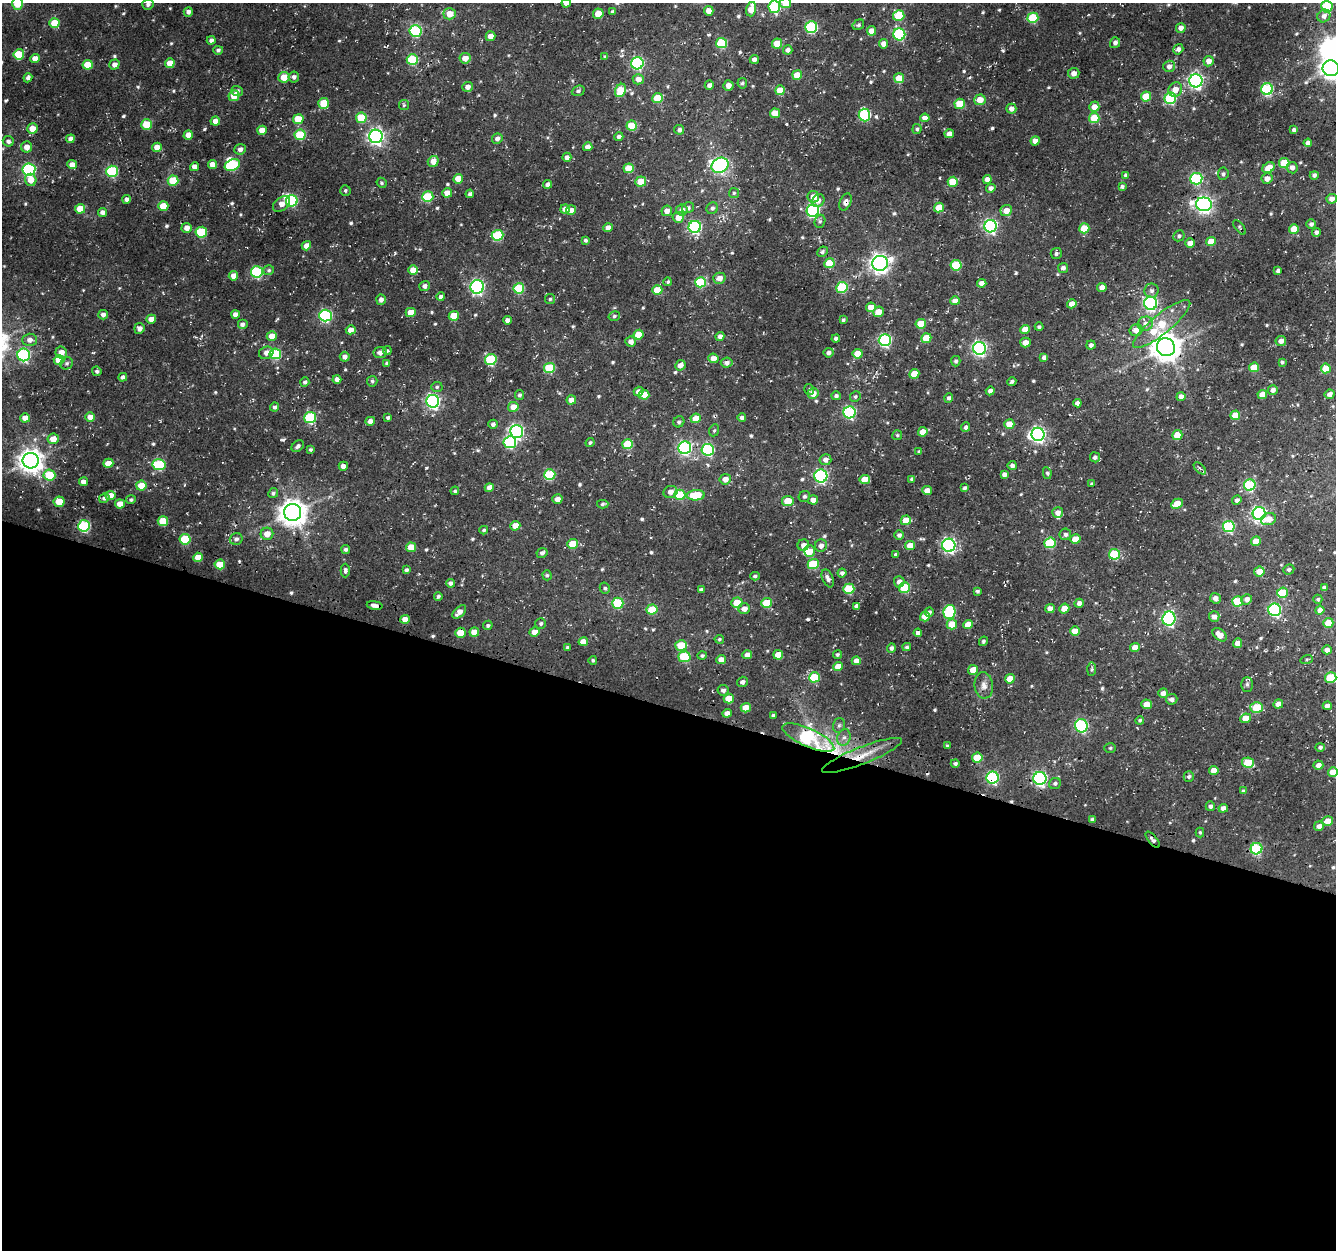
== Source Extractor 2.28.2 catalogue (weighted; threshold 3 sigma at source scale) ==
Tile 14 of 4 x 4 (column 2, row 4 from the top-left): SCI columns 1366-2699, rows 326-1573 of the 5393 x 5592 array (HDU 1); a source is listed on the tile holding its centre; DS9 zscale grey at full resolution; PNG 1338 x 1252 px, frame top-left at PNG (2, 3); each listed source drawn as its Kron ellipse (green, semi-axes under 4 px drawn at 4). Shown black and unused: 44% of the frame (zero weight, under 3 of 4 exposures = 4% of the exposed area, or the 3 px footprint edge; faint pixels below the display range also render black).
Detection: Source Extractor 2.28.2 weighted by HDU 2 'WHT'; one run over the whole footprint, this tile lists its part. Background 0.023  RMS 0.0041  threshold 0.0183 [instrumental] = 3 sigma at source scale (4.5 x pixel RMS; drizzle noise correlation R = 1.50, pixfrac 1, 0.0396/0.0396 arcsec/px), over >= 5 px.
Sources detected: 607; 4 inside a brighter object's white glare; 1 cosmic-ray / hot-pixel residue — neither listed nor drawn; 3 inside a brighter listed object's ellipse — not listed separately; of the other 599, all 500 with FLUX_AUTO >= 0.629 (the completeness limit of this list) listed and drawn (99 fainter detections not listed), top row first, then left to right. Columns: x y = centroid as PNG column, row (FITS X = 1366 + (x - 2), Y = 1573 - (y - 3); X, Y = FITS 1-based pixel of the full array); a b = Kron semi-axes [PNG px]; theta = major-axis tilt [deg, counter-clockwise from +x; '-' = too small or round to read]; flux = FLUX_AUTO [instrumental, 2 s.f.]
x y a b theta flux
18 3 6 5 - 11
566 3 4 4 - 1.5
786 3 5 5 - 8.8
148 4 6 5 - 1
774 7 6 6 - 23
1327 7 6 5 - 27
751 9 7 5 75 6.8
709 11 5 4 - 3.9
188 12 5 4 - 1.5
612 12 3 3 - 0.8
450 14 6 5 - 5.9
598 14 5 5 - 6.8
899 16 5 5 - 17
1324 16 7 6 - 2.4
1033 18 5 5 - 21
54 23 5 5 - 8.3
858 25 6 5 - 0.8
811 27 6 5 - 40
1181 28 5 4 - 2.2
416 31 6 6 - 41
871 31 5 4 - 4
899 34 6 6 - 41
490 36 5 4 - 2.9
211 40 4 4 - 1.5
721 43 5 5 - 20
1115 43 5 5 - 1.5
777 44 5 5 - 8.1
884 44 4 4 - 2.7
1178 49 5 5 - 1.4
218 50 5 4 - 0.92
788 50 5 4 - 1.6
19 54 5 5 - 14
605 57 4 3 - 0.74
465 58 5 5 - 3.4
35 59 4 4 - 3.8
412 59 5 5 - 24
754 59 4 4 - 2
1209 61 5 5 - 2.9
170 63 5 4 - 6.3
637 63 6 6 - 58
88 65 5 5 - 10
114 65 5 5 - 2.5
1169 66 6 5 - 2.1
1331 68 8 8 - 310
1074 73 6 5 - 2.2
797 75 5 5 - 7.8
284 77 5 5 - 5.7
294 77 5 5 - 1.4
28 78 5 4 - 1.4
899 78 5 5 - 8.8
638 79 5 5 - 3
1196 81 6 6 - 95
742 83 5 5 - 0.81
709 85 5 4 - 1.6
728 85 5 5 - 2.4
468 87 5 5 - 2.1
1175 89 7 6 - 3.8
1267 89 6 5 - 39
620 90 7 5 63 11
780 90 5 5 - 8.3
237 91 6 5 - 1.3
578 91 6 5 - 0.89
234 96 5 5 - 6.7
1146 96 5 5 - 11
657 98 5 5 - 9.2
1170 98 6 5 - 32
980 100 5 5 - 4.6
324 103 5 5 - 11
960 104 5 5 - 12
404 105 5 5 - 0.63
1094 107 5 5 - 3.9
1011 109 5 5 - 2.3
775 113 5 5 - 5.7
864 115 6 5 - 36
361 118 5 5 - 16
925 118 5 4 - 2.7
1094 118 5 5 - 12
298 119 5 5 - 9.2
215 121 5 4 - 2.5
146 125 5 5 - 13
632 126 5 5 - 11
32 129 5 5 - 5
917 129 5 4 - 0.82
262 130 5 4 - 4.3
679 130 5 5 - 1.1
1294 130 4 3 - 0.95
949 134 5 4 - 2
188 135 5 4 - 4.2
300 135 5 5 - 20
376 136 7 6 - 140
619 137 4 4 - 1.3
70 139 4 4 - 1.9
497 139 5 5 - 1.7
8 141 5 5 - 1.3
1035 141 5 4 - 3.6
1308 143 4 4 - 2.2
27 147 5 5 - 3
157 147 5 4 - 3.6
588 147 4 4 - 3.1
240 149 6 5 - 1.6
567 157 4 4 - 2
433 161 6 5 - 3.7
1284 163 5 5 - 12
212 164 4 4 - 3.6
72 165 5 4 - 3.1
232 165 8 5 23 26
720 165 9 7 31 77
195 167 4 4 - 3.3
629 168 5 5 - 9.5
1269 168 6 5 - 5.3
1292 168 5 5 - 1.8
29 170 6 6 - 52
112 171 6 5 - 30
1223 174 6 5 - 0.91
1126 175 4 4 - 1.2
1314 175 4 4 - 0.94
1267 178 5 5 - 2.7
458 179 5 4 - 5.5
987 179 4 4 - 2.6
1196 179 6 5 - 36
31 180 6 5 - 4.7
173 181 5 5 - 15
641 181 5 5 - 6.5
953 182 5 5 - 11
382 183 5 4 - 0.69
547 184 4 4 - 1.5
1122 187 4 3 - 0.95
991 188 4 4 - 2
345 191 5 5 - 0.83
447 193 5 4 - 3.8
734 193 5 5 - 0.63
470 194 4 4 - 1.2
428 197 6 5 - 20
813 197 6 5 - 4.1
127 199 4 4 - 1.6
1332 199 5 5 - 2.2
292 201 6 5 - 27
818 201 7 6 - 1.9
845 202 9 5 65 1.8
281 204 10 6 40 3.3
1204 204 8 7 - 140
163 206 5 5 - 8
688 208 6 5 - 1.1
712 208 6 5 - 1.2
939 208 5 4 - 6.4
80 209 5 5 - 7.1
565 209 5 4 - 3.3
571 210 5 4 - 3
682 210 6 5 - 2.5
1006 210 6 5 - 4.1
667 211 5 5 - 2.7
813 211 6 6 - 56
102 212 4 4 - 1.7
678 217 5 5 - 3.7
820 221 7 5 74 0.88
1311 224 5 4 - 1.1
990 226 6 6 - 79
695 227 6 6 - 55
1240 227 8 4 -51 0.66
187 228 5 5 - 3.1
608 228 4 4 - 3.1
1084 228 5 5 - 9.9
1294 229 5 4 - 6.7
201 232 5 5 - 24
1316 232 4 4 - 1.1
497 235 6 5 - 26
1179 236 6 5 - 1.1
585 240 4 4 - 0.7
1211 242 5 4 - 6.1
1190 243 5 4 - 2.7
306 246 5 4 - 2.9
822 252 5 5 - 0.87
1056 254 5 5 - 0.88
829 263 5 5 - 11
880 263 8 7 - 200
956 265 5 5 - 21
1063 268 5 5 - 1.4
269 270 5 5 - 0.74
413 270 5 5 - 4.6
1278 271 4 3 - 1.2
257 272 6 5 - 39
233 276 5 4 - 3.2
719 278 6 5 - 3.1
668 282 4 4 - 0.64
700 282 5 5 - 22
982 283 4 4 - 2.3
425 286 5 5 - 1.6
477 287 7 6 - 74
842 287 6 5 - 23
1102 287 5 4 - 2.4
519 288 5 5 - 21
657 290 5 4 - 7.4
1152 291 7 7 - 1.3
441 297 4 4 - 1.2
550 299 5 5 - 0.71
381 300 5 5 - 1.9
955 301 5 4 - 3.1
1151 303 6 6 - 74
1072 304 5 4 - 4.1
871 307 5 5 - 5.3
411 312 5 4 - 6.4
878 312 5 5 - 4.5
235 314 4 4 - 2
103 315 5 4 - 1.6
326 316 6 6 - 53
454 316 5 5 - 9.8
614 316 6 4 16 0.85
151 319 5 4 - 3.8
507 320 4 4 - 1.8
843 320 4 4 - 0.72
242 324 5 5 - 1.4
921 324 5 5 - 9
1145 324 8 7 - 2.4
1162 324 36 9 39 15
1039 327 4 4 - 0.89
139 328 5 5 - 1.9
1025 329 5 4 - 4.5
351 330 5 4 - 3.1
1136 330 6 6 - 3.1
639 335 5 5 - 7.4
272 336 5 4 - 4.9
720 336 4 4 - 1.9
836 338 4 3 - 1.2
926 338 5 4 - 8
29 340 7 6 - 2.1
885 340 6 6 - 58
631 341 5 5 - 1.8
1281 341 5 5 - 2.2
1025 343 5 5 - 3.4
1091 345 4 4 - 1.3
1166 347 9 8 - 610
979 348 6 6 - 88
387 351 4 4 - 0.81
61 352 6 6 - 3
380 352 6 5 - 2.4
266 353 7 6 - 2.4
829 353 5 4 - 1.5
275 354 6 5 - 24
858 354 5 4 - 6.7
24 355 6 6 - 48
345 357 5 5 - 1.8
1044 357 4 4 - 1.6
713 358 5 4 - 3.1
491 359 5 5 - 28
59 360 5 5 - 8.4
956 361 5 4 - 0.86
1282 362 3 3 - 0.65
67 363 6 6 - 0.99
387 363 4 4 - 1.1
727 363 6 5 - 1.4
680 365 5 5 - 2.9
1254 367 5 5 - 9.8
549 368 5 5 - 19
1326 368 5 5 - 7.6
97 371 5 4 - 0.94
914 374 5 4 - 6.7
123 377 4 4 - 1.3
337 379 4 4 - 2.4
372 381 5 5 - 0.84
1012 381 4 3 - 0.9
305 382 4 4 - 0.97
437 387 6 5 - 0.75
809 389 5 5 - 0.71
1273 390 5 5 - 1.8
639 391 5 4 - 2.5
990 391 4 4 - 1.4
813 394 5 5 - 4
1262 394 4 4 - 3.3
1329 394 5 4 - 2
519 395 5 4 - 0.91
644 395 5 5 - 5.7
836 396 4 4 - 0.96
855 397 5 5 - 0.78
1181 397 5 4 - 1.9
949 398 5 4 - 1.1
571 400 4 4 - 2.8
433 401 6 6 - 88
1077 403 4 4 - 1.7
275 407 4 4 - 1.1
513 407 5 5 - 4.5
849 412 6 6 - 42
1235 415 5 4 - 6.5
90 417 5 4 - 4.1
310 417 6 5 - 28
388 417 4 3 - 0.81
25 418 5 4 - 4.4
696 418 5 4 - 5.7
742 418 4 4 - 1.2
370 421 5 4 - 3.2
679 422 6 5 - 0.92
493 424 5 4 - 1.2
1009 424 5 4 - 5.5
965 427 5 4 - 1.2
714 430 6 4 67 0.64
516 431 6 6 - 81
923 432 5 4 - 4.9
1038 434 6 6 - 110
897 435 5 5 - 0.64
1177 435 5 5 - 8.7
53 439 5 5 - 4.4
510 442 6 6 - 40
590 443 5 4 - 0.74
628 444 5 5 - 15
298 446 7 5 41 1.1
685 448 6 6 - 72
310 449 4 3 - 0.73
708 450 6 6 - 39
919 452 4 4 - 0.69
1095 457 5 5 - 1.1
825 460 6 5 - 2
31 461 8 8 - 360
108 463 5 4 - 5.1
159 465 6 5 - 28
1012 465 4 4 - 1.3
343 466 4 4 - 2.6
1200 468 7 3 -44 0.71
1047 473 6 4 -78 0.74
1004 474 4 4 - 1.9
49 475 6 5 - 15
550 475 5 5 - 25
821 476 6 6 - 68
725 479 6 5 - 3.2
865 479 5 4 - 5.7
912 479 4 4 - 1.1
83 482 4 4 - 3
1092 484 4 4 - 0.75
1250 485 6 5 - 32
141 486 5 5 - 6.9
489 488 4 4 - 2.4
965 488 4 3 - 0.98
455 491 4 4 - 0.69
927 491 5 4 - 4.5
670 492 7 6 - 2.5
273 493 5 4 - 0.91
110 495 5 4 - 3.6
680 495 5 5 - 18
696 495 9 5 5 15
804 496 6 5 - 0.95
104 498 5 4 - 1.4
557 499 5 4 - 2.3
131 500 5 4 - 0.81
813 500 5 4 - 2.5
1237 500 5 4 - 1.4
788 501 5 5 - 7.6
59 502 5 5 - 6.6
120 504 5 4 - 4.6
603 504 6 4 2 0.77
1177 504 6 4 26 7.6
293 512 8 8 - 490
1058 512 5 5 - 2.3
1259 514 6 6 - 92
1268 519 7 6 - 3.6
906 520 5 4 - 7.7
163 521 5 5 - 11
84 526 6 5 - 41
515 526 5 4 - 4.3
1229 526 6 5 - 39
484 530 4 3 - 0.65
267 534 6 6 - 4
1065 534 6 6 - 1.3
899 535 5 5 - 1.3
185 539 5 5 - 21
236 539 6 6 - 1.3
1075 539 5 4 - 6.8
1256 541 5 4 - 4.7
1050 543 5 5 - 19
572 544 5 4 - 7.6
803 545 6 5 - 2.3
910 545 5 4 - 5
949 545 6 6 - 91
821 546 6 6 - 2.1
411 547 5 5 - 7.4
345 549 4 4 - 0.99
810 551 6 5 - 4.1
542 553 6 4 28 1.2
1114 554 5 5 - 23
895 555 3 3 - 0.9
198 557 5 4 - 6.6
220 564 5 5 - 11
813 564 5 5 - 17
1289 569 5 4 - 0.81
345 570 7 4 -90 1.1
406 570 4 4 - 0.98
1259 571 5 5 - 4.1
842 573 4 4 - 1.3
547 575 5 4 - 0.64
755 576 5 4 - 0.83
828 578 9 5 -66 1.6
899 582 5 5 - 2
451 583 4 4 - 1.2
605 588 6 5 - 0.76
904 588 5 5 - 17
1324 588 4 4 - 1.4
701 589 4 3 - 0.83
849 589 5 5 - 20
977 591 4 3 - 0.81
1282 593 5 5 - 15
438 596 4 4 - 0.85
1215 598 5 5 - 2
1247 599 5 5 - 2.1
1318 599 4 4 - 0.68
1238 601 5 5 - 16
618 603 5 5 - 23
737 603 6 5 - 5.6
766 603 5 5 - 12
1079 603 5 4 - 1.9
375 605 8 4 -10 2
856 606 4 3 - 1.1
1050 608 5 4 - 2.5
1064 608 5 4 - 5.2
652 609 5 5 - 14
744 609 5 5 - 2.5
1275 610 6 6 - 50
1320 610 4 4 - 2.6
459 612 8 5 43 2.7
929 612 4 4 - 0.92
949 612 7 6 - 34
925 616 5 4 - 6.6
1214 616 5 5 - 2.1
405 619 5 4 - 3.4
1169 619 7 6 - 66
1328 623 5 5 - 6.8
541 624 5 5 - 0.86
952 624 5 5 - 6.9
488 625 5 4 - 0.7
968 625 5 4 - 6
1075 631 5 4 - 6.7
474 632 5 4 - 5.1
534 632 5 4 - 3.8
460 633 5 5 - 6.5
918 633 4 4 - 1.6
1220 635 8 5 -41 4.2
719 639 5 4 - 0.63
983 641 5 4 - 0.75
583 642 5 4 - 3.9
1238 643 4 4 - 3.3
681 645 6 5 - 12
568 647 3 3 - 0.92
907 647 4 4 - 0.75
1135 647 5 4 - 3.8
891 648 5 4 - 1.1
1327 650 5 4 - 1.8
838 654 4 4 - 0.66
747 655 5 4 - 2.8
778 655 5 5 - 5.7
702 656 5 4 - 0.72
684 657 6 5 - 20
1307 659 6 4 18 0.65
593 660 4 4 - 0.65
721 660 5 4 - 3.4
856 661 4 4 - 2.6
838 666 5 4 - 5.2
1092 669 7 4 87 0.71
973 670 5 5 - 4.6
814 677 5 5 - 20
1331 678 6 5 - 15
1010 679 5 5 - 5.3
742 682 5 5 - 1.3
1247 684 7 6 - 1
984 685 13 9 -83 2.5
723 690 5 5 - 1.5
1163 693 5 4 - 2.3
729 699 5 5 - 7.8
1172 699 6 5 - 1.6
1147 704 5 5 - 5.1
1278 704 5 4 - 2.7
1327 706 4 4 - 2
746 708 5 4 - 5.1
1257 708 6 5 - 14
727 713 4 4 - 2.5
773 715 4 3 - 0.84
1245 718 5 4 - 5.5
1140 720 4 4 - 0.65
839 725 7 5 73 0.96
1081 726 7 6 - 52
844 737 8 6 72 1.6
808 738 28 9 -24 51
947 746 4 3 - 0.69
1320 747 5 4 - 0.94
1110 748 6 5 - 0.68
862 755 43 8 21 9.2
977 758 5 5 - 13
955 763 4 4 - 1
1248 763 6 5 - 13
1318 765 5 4 - 2.3
1214 770 5 4 - 4.7
1333 772 5 5 - 6.1
1189 777 5 5 - 0.86
993 778 6 6 - 48
1040 778 6 6 - 84
1055 783 6 5 - 0.86
1243 791 4 3 - 0.89
1210 806 5 4 - 1.2
1223 808 5 4 - 1.9
1092 819 4 3 - 0.85
1328 821 5 5 - 4.8
1319 826 5 5 - 2.2
1200 832 5 4 - 0.63
1153 840 10 4 -50 1.3
1256 849 6 5 - 32
Overlapping masked pixels (flux is a lower limit): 8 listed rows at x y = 845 202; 1204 204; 1166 347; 375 605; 808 738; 862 755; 993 778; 1153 840
Isophote crosses this tile's border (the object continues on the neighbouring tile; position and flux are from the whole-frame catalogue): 7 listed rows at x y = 18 3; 566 3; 786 3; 774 7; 1327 7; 1331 68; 1333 772